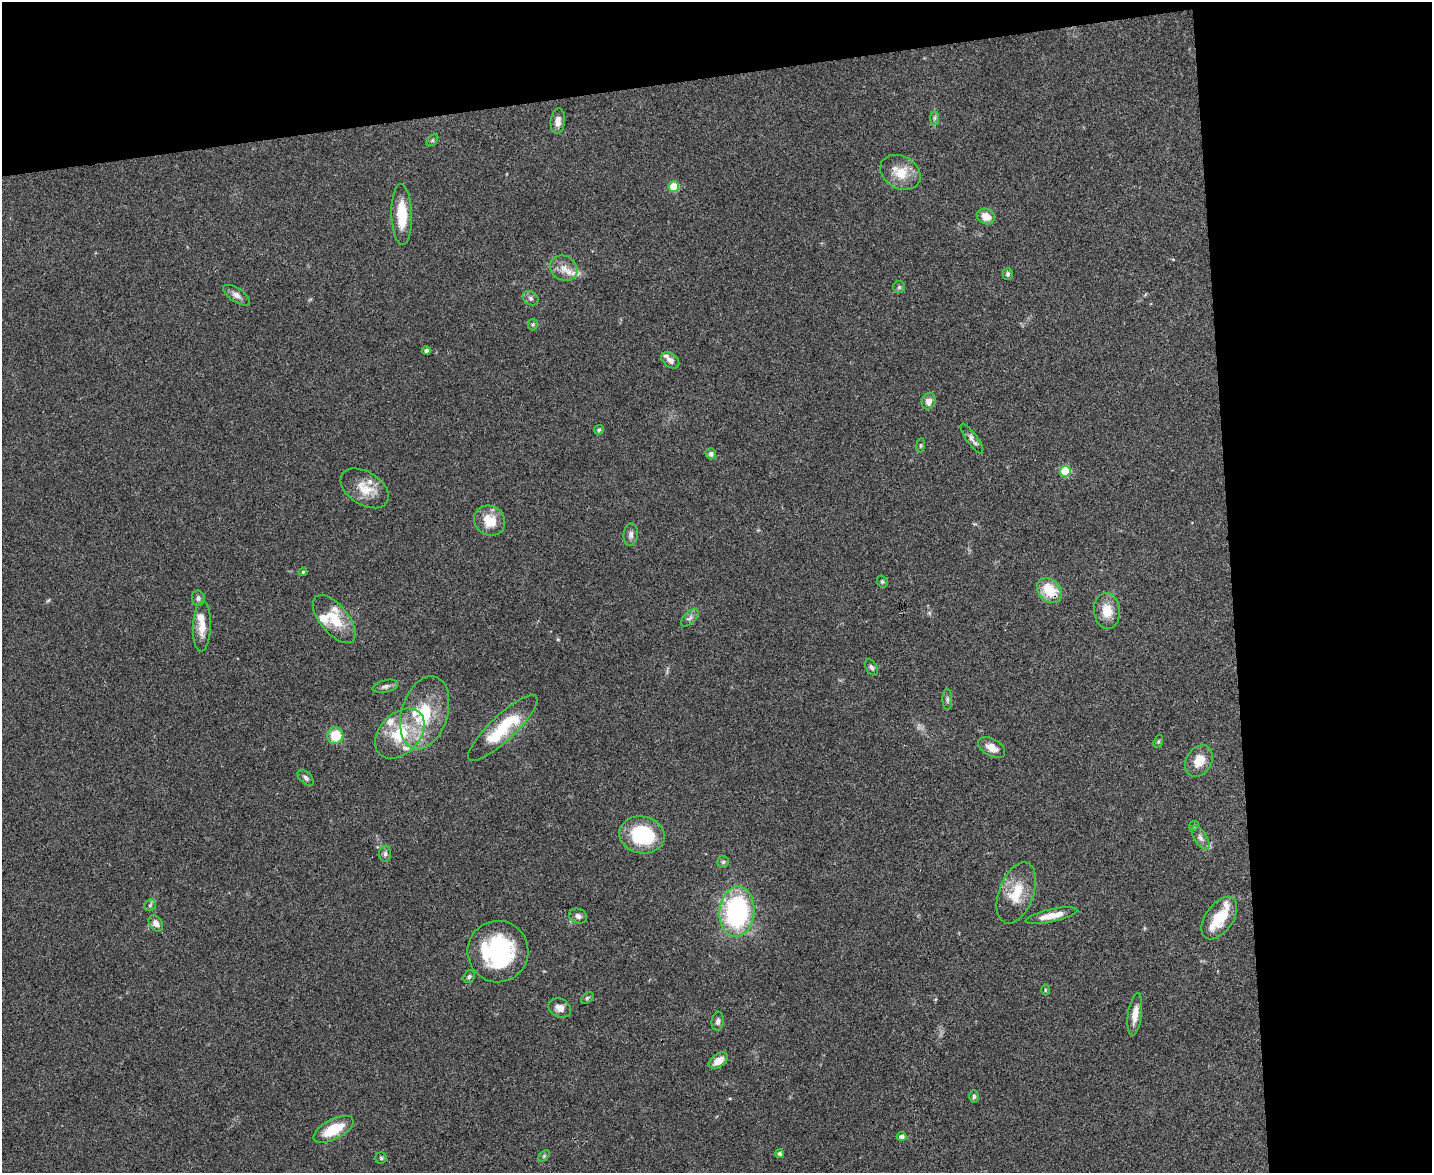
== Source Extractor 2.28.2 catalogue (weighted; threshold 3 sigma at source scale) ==
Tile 3 of 3 x 4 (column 3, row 1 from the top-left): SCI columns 2994-4423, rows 3516-4686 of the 4665 x 4686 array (HDU 1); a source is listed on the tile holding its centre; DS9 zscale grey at full resolution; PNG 1434 x 1175 px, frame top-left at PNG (2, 2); each listed source drawn as its Kron ellipse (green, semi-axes under 4 px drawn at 4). Shown black and unused: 21% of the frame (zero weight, under 3 of 4 exposures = <1% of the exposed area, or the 3 px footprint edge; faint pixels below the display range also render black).
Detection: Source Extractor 2.28.2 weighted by HDU 2 'WHT'; one run over the whole footprint, this tile lists its part. Background 0.0555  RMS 0.0047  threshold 0.021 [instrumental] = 3 sigma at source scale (4.5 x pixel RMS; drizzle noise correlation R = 1.50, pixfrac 1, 0.05/0.05 arcsec/px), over >= 5 px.
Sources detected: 82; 13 inside a brighter listed object's ellipse — not listed separately; the other 69 listed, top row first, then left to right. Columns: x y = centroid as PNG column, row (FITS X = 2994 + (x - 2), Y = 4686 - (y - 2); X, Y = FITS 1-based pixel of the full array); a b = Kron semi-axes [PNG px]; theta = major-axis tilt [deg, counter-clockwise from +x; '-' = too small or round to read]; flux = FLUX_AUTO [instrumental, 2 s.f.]
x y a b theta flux
934 118 7 4 -90 0.98
558 121 12 7 84 3.5
432 140 7 4 45 0.76
900 172 21 16 -29 10
674 187 5 5 - 16
402 215 30 10 -88 15
986 216 9 7 -27 5.8
564 268 14 12 -32 4.4
1008 274 6 5 - 1
899 287 6 6 - 0.83
237 295 15 7 -34 2.6
530 298 8 6 -33 1.3
533 324 6 5 - 0.74
426 351 4 4 - 1.6
670 360 10 6 -39 2.3
929 401 8 7 - 3
599 430 5 4 - 0.79
972 439 18 5 -55 2.4
920 445 7 3 81 0.5
711 454 5 5 - 1.7
1065 471 5 5 - 21
365 488 26 16 -32 9.1
490 521 16 14 -39 10
631 534 11 7 85 1.8
303 572 4 4 - 0.73
882 581 6 5 - 0.77
1049 591 14 10 -45 14
198 598 7 6 - 1.3
1107 611 18 13 -84 8.2
690 618 11 6 44 1.7
334 619 29 14 -50 13
202 626 25 9 87 6.6
871 667 9 5 -58 1.3
385 686 13 6 13 1.7
947 699 10 5 -88 1.2
425 713 37 23 73 27
503 728 46 12 43 24
400 733 29 20 46 21
335 736 8 8 - 13
1158 741 7 4 71 0.63
992 748 15 8 -29 4.7
1199 761 17 12 58 8
306 778 10 5 -43 1.3
1194 826 5 4 - 0.59
642 835 23 18 -11 30
1201 838 13 6 -58 2.1
385 854 8 6 87 1.2
723 862 6 5 - 0.85
1016 893 32 17 69 14
150 905 6 5 - 0.88
737 912 25 17 85 72
578 916 9 7 -22 1.9
1052 916 26 6 12 6.6
1219 918 24 14 55 14
156 923 9 6 -56 3
498 952 31 30 - 51
469 977 7 5 59 0.99
1045 990 5 3 - 0.49
587 998 7 4 37 0.76
560 1008 12 9 -26 3.7
1135 1014 21 7 82 4.8
718 1021 10 6 82 1.5
718 1061 11 6 34 5.3
974 1096 6 5 - 1
333 1129 22 10 28 15
902 1137 5 4 - 1.8
779 1154 4 4 - 0.98
544 1156 7 4 46 0.72
381 1158 5 5 - 0.75
Overlapping masked pixels (flux is a lower limit): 1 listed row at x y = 1049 591